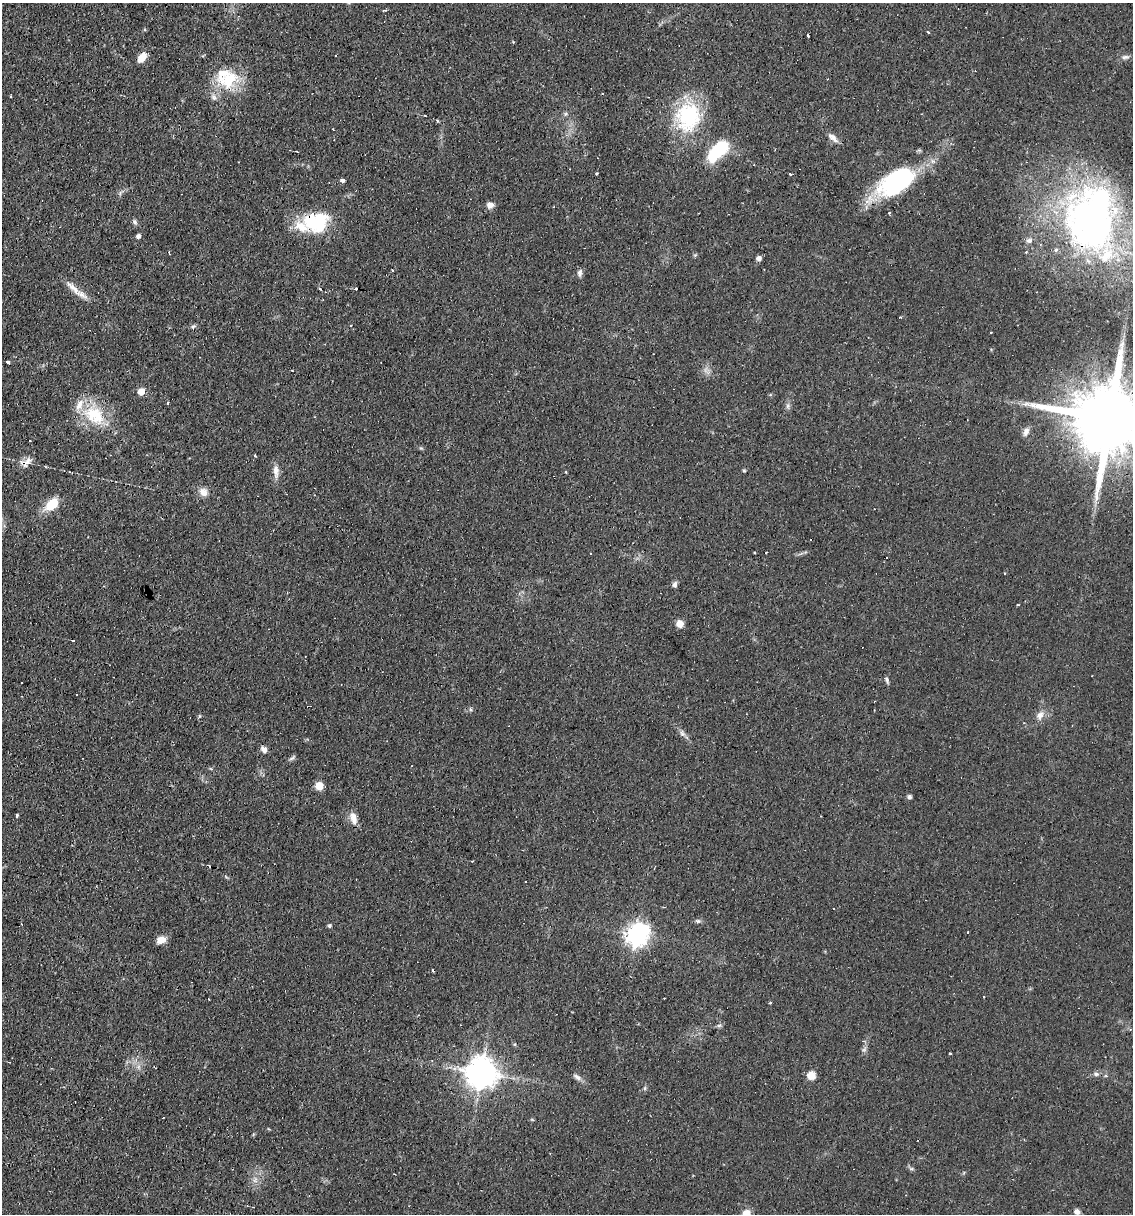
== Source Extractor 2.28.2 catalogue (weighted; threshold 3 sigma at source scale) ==
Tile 11 of 4 x 4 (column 3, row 3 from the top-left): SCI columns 2497-3627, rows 1213-2424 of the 4874 x 4848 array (HDU 1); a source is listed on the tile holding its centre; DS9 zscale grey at full resolution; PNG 1135 x 1216 px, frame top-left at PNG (2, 3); no overlay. Shown black and unused: <1% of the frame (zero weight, under 2 of 3 exposures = <1% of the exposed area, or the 3 px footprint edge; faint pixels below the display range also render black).
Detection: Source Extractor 2.28.2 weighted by HDU 2 'WHT'; one run over the whole footprint, this tile lists its part. Background 0.0644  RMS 0.0052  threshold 0.0234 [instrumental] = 3 sigma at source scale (4.5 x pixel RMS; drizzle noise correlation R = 1.50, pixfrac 1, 0.05/0.05 arcsec/px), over >= 5 px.
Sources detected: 103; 1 too faint to see at this stretch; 2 inside a brighter object's white glare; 16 cosmic-ray / hot-pixel residue — not listed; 7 inside a brighter listed object's ellipse — not listed separately; the other 77 listed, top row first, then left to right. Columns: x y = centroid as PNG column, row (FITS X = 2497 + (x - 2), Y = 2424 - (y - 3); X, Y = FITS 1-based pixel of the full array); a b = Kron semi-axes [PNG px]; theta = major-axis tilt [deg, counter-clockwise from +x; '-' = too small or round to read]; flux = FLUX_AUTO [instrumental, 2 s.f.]
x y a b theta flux
928 32 3 2 - 0.94
808 36 3 3 - 0.98
513 42 4 3 - 0.43
142 57 11 7 52 5.8
1125 57 11 6 5 1.8
228 80 32 21 14 21
565 114 6 4 46 0.89
425 116 3 2 - 0.36
688 117 39 31 -90 41
833 138 16 7 -42 3
718 150 24 11 44 30
297 151 3 2 - 0.36
790 173 3 3 - 2.2
596 174 3 3 - 1.4
343 180 4 4 - 4.9
896 182 39 21 35 74
490 205 9 8 - 2.6
135 222 7 6 - 1.2
315 223 35 21 -26 26
1096 226 88 60 -52 230
138 236 4 4 - 1.8
1029 240 9 7 15 1.8
1026 252 3 3 - 0.53
759 259 5 5 - 2.4
580 273 10 6 80 1.8
73 288 28 7 -45 5
320 289 3 3 - 1.9
193 327 6 5 - 0.91
990 332 3 3 - 1.5
8 362 3 3 - 2.8
141 391 6 5 - 5.8
168 403 3 3 - 0.81
788 406 7 4 89 1.1
94 415 32 22 -38 23
1109 418 27 17 -12 8100
1026 432 12 7 60 2.5
30 441 2 2 - 0.28
255 455 3 3 - 0.96
27 461 15 9 22 3.7
276 471 19 7 -85 3.8
744 471 5 3 - 0.51
203 492 13 11 -36 3.8
52 504 15 9 40 13
766 552 3 2 - 0.61
591 553 3 2 - 0.64
886 557 3 2 - 0.66
675 584 6 5 - 1.9
1018 605 3 2 - 0.35
679 624 8 7 - 4.2
73 640 3 2 - 0.38
886 680 8 4 -69 1
470 709 5 5 - 0.81
1040 715 10 8 43 3.3
199 716 6 4 88 0.68
682 733 8 5 -55 1.7
264 750 7 6 - 2.6
292 758 11 4 36 0.99
319 786 8 7 - 5.9
909 797 4 4 - 1.5
17 814 3 3 - 2.9
353 818 17 8 -75 4.4
329 926 5 5 - 0.9
968 932 3 3 - 0.84
636 935 8 7 - 340
161 940 11 8 19 4.3
719 1025 6 4 1 0.95
950 1053 3 3 - 1.4
155 1068 3 2 - 0.48
481 1073 9 9 - 890
1096 1074 8 6 -1 1.4
811 1075 10 9 - 4.2
577 1077 13 6 -33 2.1
645 1088 6 4 72 0.77
255 1180 10 6 78 2.5
253 1207 2 2 - 0.37
1077 1212 7 6 - 2.3
746 1214 12 8 60 7.1
Overlapping masked pixels (flux is a lower limit): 4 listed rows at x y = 315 223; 1096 226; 1109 418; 27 461
Isophote crosses this tile's border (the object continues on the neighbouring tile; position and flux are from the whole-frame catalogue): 2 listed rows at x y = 1109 418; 746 1214
Unlisted compact peaks at least as high as the median listed source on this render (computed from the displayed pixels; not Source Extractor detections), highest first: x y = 698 921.